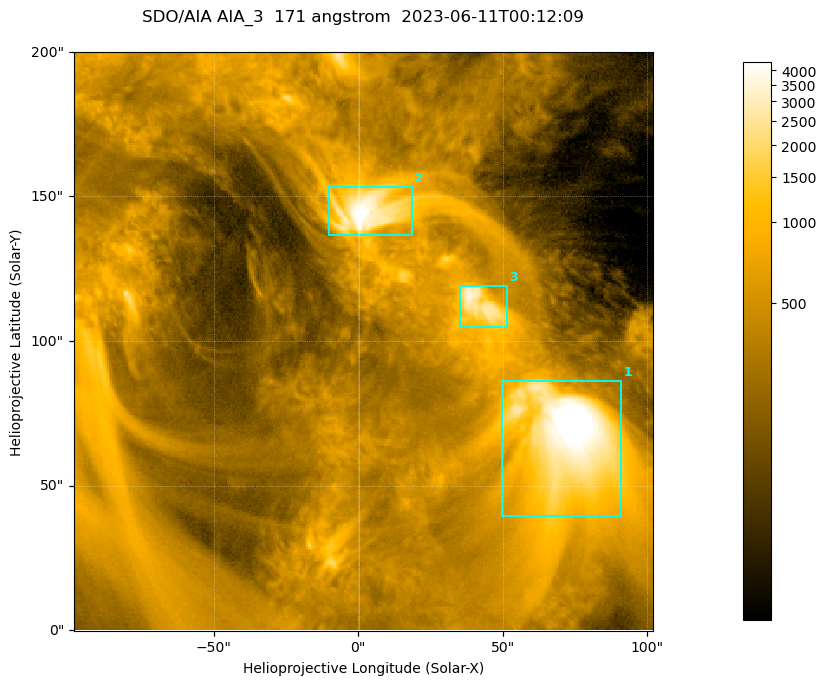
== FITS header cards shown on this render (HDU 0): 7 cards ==
TELESCOP= 'SDO/AIA '           / For AIA: SDO/AIA
INSTRUME= 'AIA_3   '           / For AIA: AIA_ATA1, AIA_ATA2, AIA_ATA3 or AIA_AT
WAVELNTH=                  171 / [angstrom] Wavelength
WAVEUNIT= 'angstrom'           / Wavelength unit: angstrom
DATE-OBS= '2023-06-11T00:12:09.351' / [ISO] Date when observation started; ISO 8
CTYPE1  = 'HPLN-TAN'           / CTYPE1; Typically HPLN
CTYPE2  = 'HPLT-TAN'           / CTYPE2; Typically HPLT

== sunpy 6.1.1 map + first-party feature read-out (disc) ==
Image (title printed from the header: SDO/AIA AIA_3  171 angstrom  2023-06-11T00:12:09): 334 x 334 px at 0.599 arcsec/px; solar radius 945 arcsec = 1577 px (partial field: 1.4% of the solar disc is inside the frame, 100% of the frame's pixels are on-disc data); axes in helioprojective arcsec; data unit not stated in the header (colour bar unlabelled)
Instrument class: DISC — disc imager (sunpy class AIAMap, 171 A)
Bright regions (active regions / flare kernels): reference = the on-disc median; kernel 3 px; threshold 5 sigma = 1095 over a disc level ~359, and >= 1.15x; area >= 111 px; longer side >= 4 px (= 2.4 arcsec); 3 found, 3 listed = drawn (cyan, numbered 1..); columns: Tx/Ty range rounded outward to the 2 arcsec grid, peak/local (2 s.f.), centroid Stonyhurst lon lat
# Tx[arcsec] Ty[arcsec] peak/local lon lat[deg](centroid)
1 50..92 38..86 17 +4 +4
2 -10..20 136..154 12 +0 +9
3 34..52 104..120 9.6 +3 +7